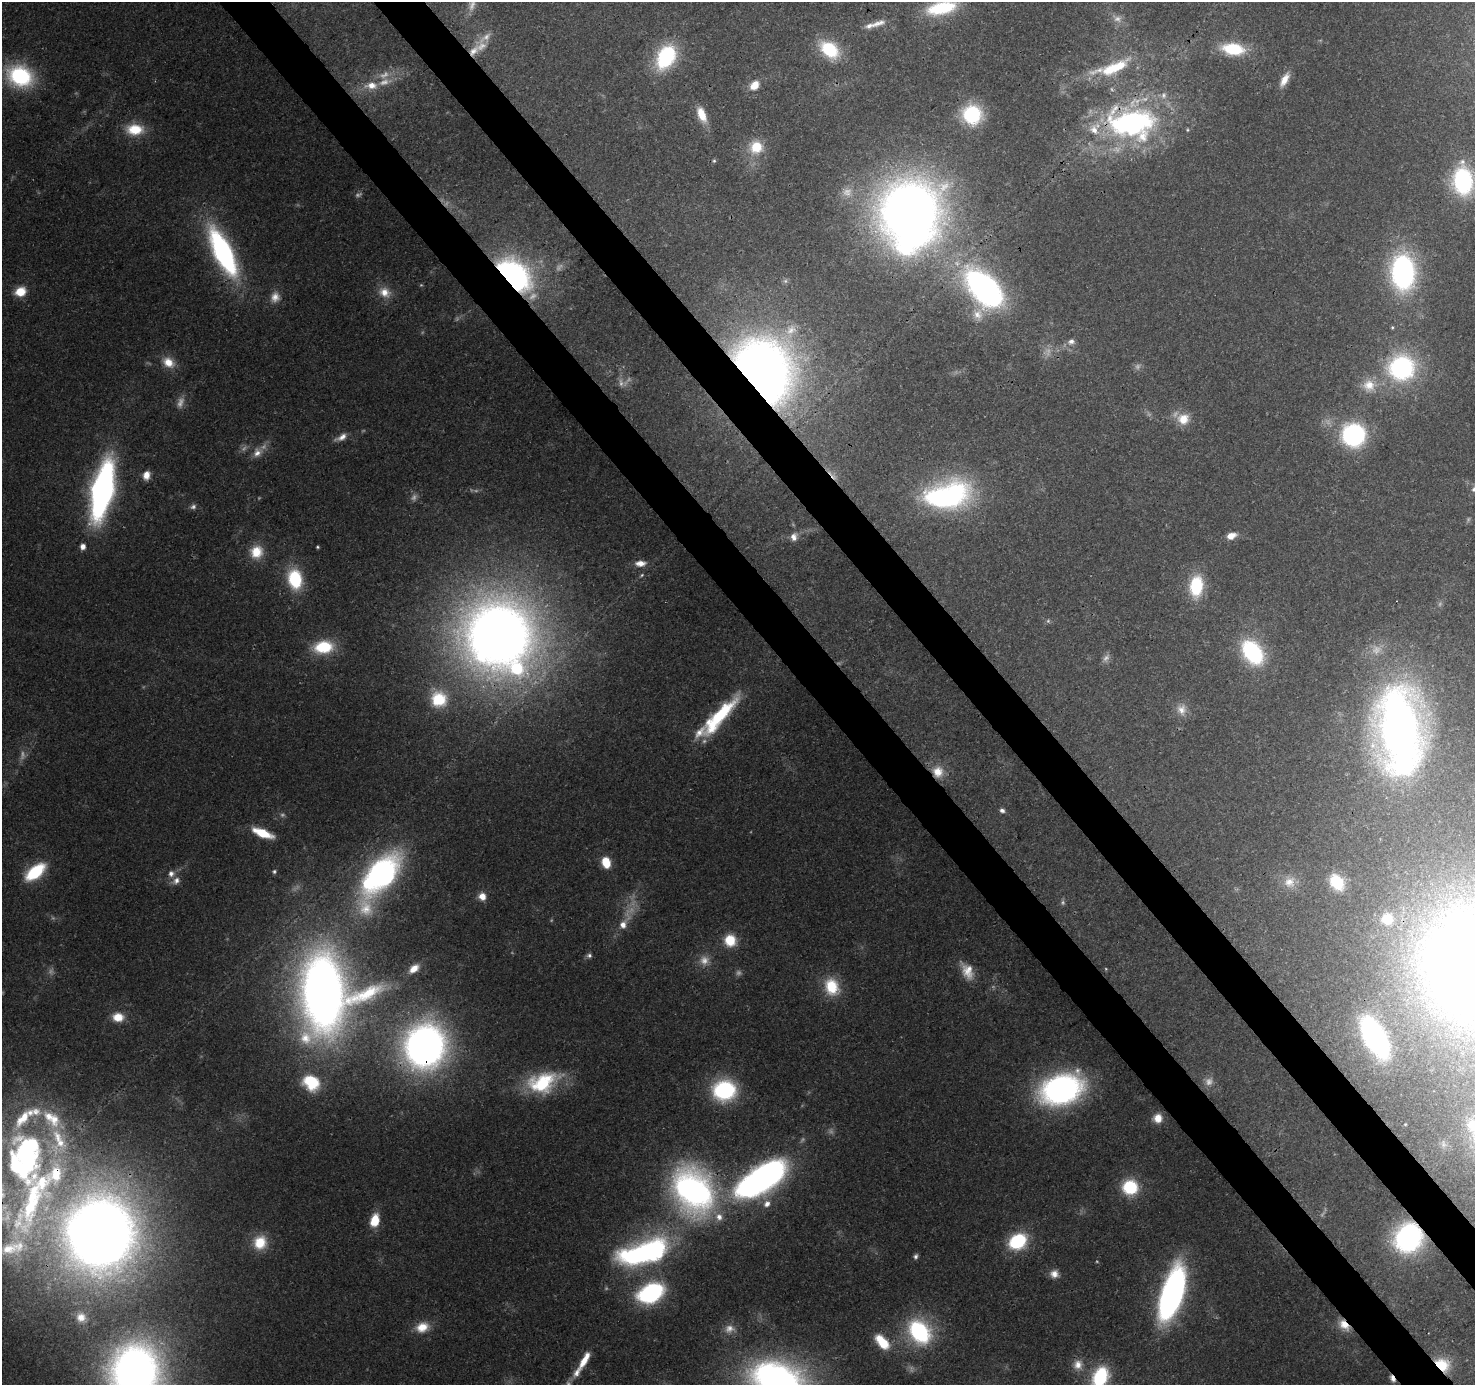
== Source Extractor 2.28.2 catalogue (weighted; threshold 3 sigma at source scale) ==
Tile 6 of 4 x 4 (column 2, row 2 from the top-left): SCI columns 1569-3041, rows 2971-4353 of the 6082 x 6009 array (HDU 1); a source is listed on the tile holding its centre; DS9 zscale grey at full resolution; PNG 1477 x 1387 px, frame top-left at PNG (2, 2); no overlay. Shown black and unused: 7% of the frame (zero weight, under 3 of 4 exposures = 7% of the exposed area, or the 3 px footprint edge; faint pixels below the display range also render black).
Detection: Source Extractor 2.28.2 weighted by HDU 2 'WHT'; one run over the whole footprint, this tile lists its part. Background 0.0912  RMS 0.0036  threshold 0.0161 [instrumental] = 3 sigma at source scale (4.5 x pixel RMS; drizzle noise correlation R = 1.50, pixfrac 1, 0.0396/0.0396 arcsec/px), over >= 5 px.
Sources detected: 185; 46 too faint to see at this stretch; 7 inside a brighter object's white glare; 1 cosmic-ray / hot-pixel residue — not listed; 16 inside a brighter listed object's ellipse — not listed separately; the other 115 listed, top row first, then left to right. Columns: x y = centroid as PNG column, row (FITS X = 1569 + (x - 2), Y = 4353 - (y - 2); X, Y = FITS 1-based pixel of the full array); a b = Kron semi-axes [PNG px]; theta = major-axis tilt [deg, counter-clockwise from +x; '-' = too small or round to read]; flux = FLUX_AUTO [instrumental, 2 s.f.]
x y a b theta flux
941 8 37 15 13 23
878 23 21 8 18 3.2
1233 49 21 11 -7 21
829 50 23 15 -39 18
473 51 17 10 44 4.4
666 57 29 19 62 31
1114 68 46 14 25 19
20 76 26 20 -23 39
1284 80 19 8 61 4.4
371 85 18 11 2 5.7
754 85 13 9 47 5.1
702 114 17 9 -68 7.4
972 114 21 20 - 25
1131 123 66 40 -2 98
135 129 21 14 0 11
756 147 15 15 - 9.9
714 161 5 4 - 0.57
1463 181 22 15 -83 59
909 210 57 52 59 380
223 252 44 15 -64 90
1403 272 31 20 -88 88
513 275 30 20 -43 130
985 289 30 18 -51 180
20 292 10 9 - 8.2
384 292 18 13 -24 5.7
275 297 15 13 73 4.1
1392 327 5 4 - 0.45
790 331 22 15 62 8
1071 342 10 8 19 2
168 362 17 12 -35 5.9
1401 368 25 24 - 57
763 372 48 38 -59 440
1369 385 18 18 - 7.7
1183 419 16 14 15 6.7
1353 435 18 17 - 63
341 437 17 7 27 2.9
257 453 15 10 49 3.7
146 475 10 8 76 3.6
102 490 42 14 78 170
942 498 53 28 2 71
1231 536 10 7 19 3.9
794 537 11 9 77 2.7
83 546 6 6 - 2.2
317 547 3 3 - 0.51
256 552 17 15 58 8.8
640 563 14 8 3 3.2
642 575 5 4 - 0.53
295 579 19 13 -78 24
1196 586 23 14 84 19
499 635 61 60 - 510
323 647 20 13 7 19
1252 652 24 16 -53 44
439 699 18 17 - 15
1181 710 15 13 -78 4
719 717 56 13 48 30
1399 729 74 39 -86 280
938 772 17 15 -81 7
1002 810 7 6 - 1.3
262 833 23 8 -22 11
606 862 11 8 -72 9.1
274 871 6 5 - 0.8
35 872 22 11 39 22
382 873 49 23 60 110
171 874 9 9 - 2.2
176 881 11 8 43 2.5
1289 882 17 16 - 5.6
1337 882 16 12 -53 14
482 896 9 8 - 3.7
1387 919 16 16 - 9.1
1459 919 16 12 58 15
625 921 48 11 63 9.8
730 940 13 12 - 9.9
589 955 7 6 - 1.1
414 968 12 7 39 3.8
1106 969 5 3 - 0.32
967 971 24 13 -61 6.9
832 987 21 17 -70 13
324 993 61 44 -89 400
118 1017 13 10 -3 6.4
1375 1038 26 12 -61 140
425 1046 36 32 72 210
311 1082 21 18 -38 16
543 1082 41 25 20 29
1061 1089 35 23 17 120
724 1090 19 16 4 45
23 1118 34 14 51 16
1158 1118 10 9 - 4.4
771 1173 31 21 59 80
1130 1187 12 11 - 24
693 1190 48 36 -61 130
34 1197 132 37 69 120
767 1204 10 8 39 2.8
375 1220 12 8 76 9.6
100 1233 60 55 80 550
1408 1238 24 21 58 74
1018 1241 16 12 33 29
260 1242 17 15 69 10
644 1252 50 20 16 100
916 1256 7 5 75 1
1054 1274 10 10 - 3
651 1293 22 14 27 58
1172 1294 45 17 73 140
81 1317 14 13 - 4.6
1344 1325 17 10 -50 5.9
422 1327 18 13 14 6.8
729 1329 15 12 6 3.8
919 1332 22 17 -54 49
882 1342 20 11 -48 11
584 1360 25 7 61 6.4
1078 1365 14 13 - 4.3
1442 1365 17 13 -34 12
135 1372 41 37 82 300
1100 1377 22 15 67 25
1392 1379 8 4 -58 1.7
777 1380 47 30 -17 180
Overlapping masked pixels (flux is a lower limit): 13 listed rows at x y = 473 51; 1131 123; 513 275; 985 289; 763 372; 938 772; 425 1046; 693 1190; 100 1233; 1408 1238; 1344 1325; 1442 1365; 1392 1379
Isophote crosses this tile's border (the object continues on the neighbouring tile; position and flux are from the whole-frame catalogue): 5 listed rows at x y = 941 8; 1463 181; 135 1372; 1100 1377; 777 1380